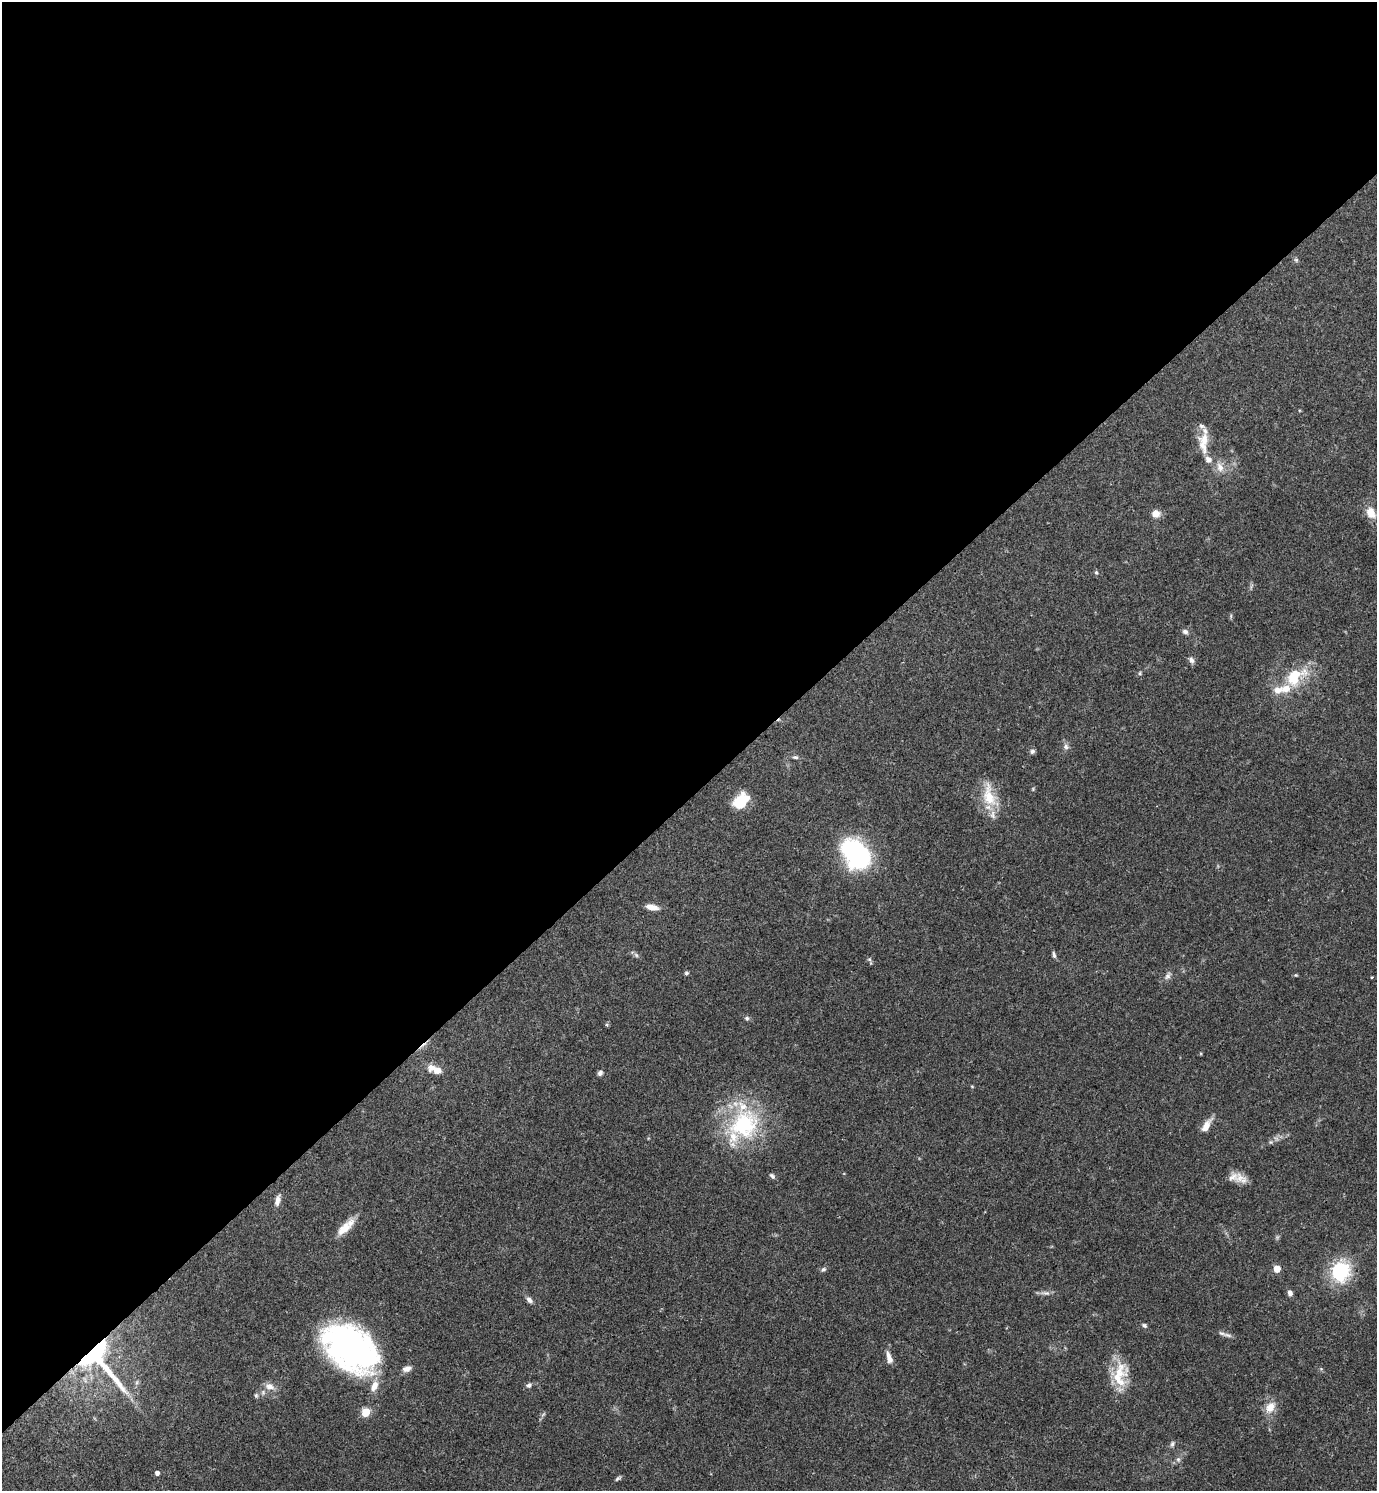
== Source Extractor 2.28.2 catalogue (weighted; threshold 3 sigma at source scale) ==
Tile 2 of 4 x 4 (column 2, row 1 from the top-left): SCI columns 1675-3049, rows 4469-5957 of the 5958 x 5961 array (HDU 1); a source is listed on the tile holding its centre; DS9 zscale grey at full resolution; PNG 1379 x 1493 px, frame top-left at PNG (2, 2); no overlay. Shown black and unused: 54% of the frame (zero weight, under 3 of 4 exposures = <1% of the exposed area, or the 3 px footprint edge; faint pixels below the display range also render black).
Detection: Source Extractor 2.28.2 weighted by HDU 2 'WHT'; one run over the whole footprint, this tile lists its part. Background 0.0392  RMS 0.0026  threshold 0.0116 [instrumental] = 3 sigma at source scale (4.5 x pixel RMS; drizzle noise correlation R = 1.50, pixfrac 1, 0.05/0.05 arcsec/px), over >= 5 px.
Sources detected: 67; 11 inside a brighter listed object's ellipse — not listed separately; the other 56 listed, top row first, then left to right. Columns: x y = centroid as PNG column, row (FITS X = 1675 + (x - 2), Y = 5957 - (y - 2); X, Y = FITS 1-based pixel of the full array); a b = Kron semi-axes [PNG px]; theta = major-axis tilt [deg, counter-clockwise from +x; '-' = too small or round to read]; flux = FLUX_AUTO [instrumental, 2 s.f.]
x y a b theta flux
1296 260 6 5 - 0.43
1203 442 30 12 90 4.8
1220 467 14 9 -72 2.3
1371 513 15 11 -61 2.9
1156 514 10 9 - 2
1096 572 6 5 - 0.44
1185 632 7 6 - 0.82
1191 660 9 6 -52 0.88
1140 673 5 5 - 0.37
1293 679 37 21 35 11
1066 747 8 7 - 0.89
1032 751 6 6 - 0.65
795 757 8 5 -10 0.53
989 796 35 16 -77 7.5
737 802 23 9 62 4.3
856 854 28 19 -50 43
652 907 15 7 -12 2.1
1054 954 9 4 -73 0.6
636 955 8 4 -45 0.56
869 959 6 4 -19 0.37
686 973 5 5 - 0.43
1296 975 4 4 - 0.24
1168 976 11 6 57 0.97
1372 977 3 3 - 0.31
747 1018 6 6 - 0.53
435 1069 18 8 -20 3.4
600 1073 6 5 - 0.8
744 1125 43 36 45 27
1206 1126 17 7 58 2.7
1271 1142 5 5 - 0.42
772 1176 8 5 -45 0.66
1240 1178 16 14 11 3
277 1200 14 6 74 1.5
346 1227 26 9 43 3.9
823 1269 8 5 37 0.55
1277 1269 5 5 - 3.9
1340 1271 9 8 - 49
1046 1293 14 6 -6 1.1
1290 1293 7 5 -71 0.93
529 1300 9 6 -46 0.96
1144 1326 6 5 - 0.54
1222 1333 13 5 -24 0.95
351 1348 52 33 -37 95
98 1358 67 34 -52 44
889 1358 16 7 -72 1.8
407 1369 10 7 16 1.5
1119 1373 31 22 50 8.2
529 1385 7 6 - 0.72
269 1386 14 9 -17 2
256 1395 6 5 - 0.47
1270 1407 17 11 51 3.1
366 1412 6 5 - 8.1
1172 1444 8 5 70 0.6
1178 1459 8 6 -89 0.76
157 1473 5 5 - 0.88
618 1478 10 4 34 0.51
Overlapping masked pixels (flux is a lower limit): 1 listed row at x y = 98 1358